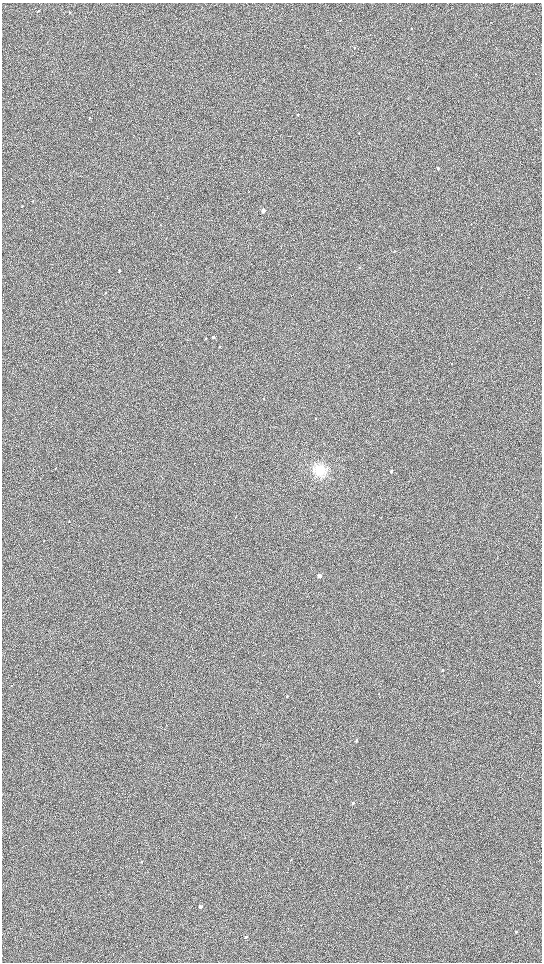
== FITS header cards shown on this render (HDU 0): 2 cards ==
NAXIS1  =                 1080 / length of data axis 1
NAXIS2  =                 1920 / length of data axis 2

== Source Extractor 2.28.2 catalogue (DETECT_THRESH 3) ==
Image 1080 x 1920 px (HDU 0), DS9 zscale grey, zoomed out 1/2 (1 PNG px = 2 x 2 image px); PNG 544 x 964 px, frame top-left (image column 1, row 1919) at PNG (2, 3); no overlay
Background 914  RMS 120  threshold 374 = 3 sigma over >= 5 px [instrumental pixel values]
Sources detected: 29; all 29 listed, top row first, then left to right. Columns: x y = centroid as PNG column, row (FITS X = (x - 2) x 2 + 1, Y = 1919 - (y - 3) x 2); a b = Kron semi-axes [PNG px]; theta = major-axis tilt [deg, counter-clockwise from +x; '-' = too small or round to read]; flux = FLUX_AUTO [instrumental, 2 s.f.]
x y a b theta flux
38 11 3 2 - 9700
70 12 3 2 - 15000
354 48 2 2 - 15000
298 115 3 2 - 14000
89 118 3 2 - 13000
438 169 3 2 - 29000
33 201 2 2 - 7600
22 206 2 2 - 10000
263 211 3 3 - 180000
359 267 3 2 - 9900
119 271 3 2 - 32000
105 292 3 2 - 10000
213 337 3 3 - 30000
206 338 3 2 - 17000
56 468 3 2 - 9300
320 470 11 11 - 410000
391 471 3 2 - 43000
69 521 3 2 - 8200
319 576 3 3 - 180000
442 670 3 2 - 21000
379 694 2 2 - 8800
287 696 3 2 - 20000
356 741 3 2 - 49000
353 803 3 2 - 42000
291 859 2 2 - 7800
141 861 2 2 - 20000
200 907 2 2 - 100000
516 932 3 2 - 41000
246 937 2 2 - 63000